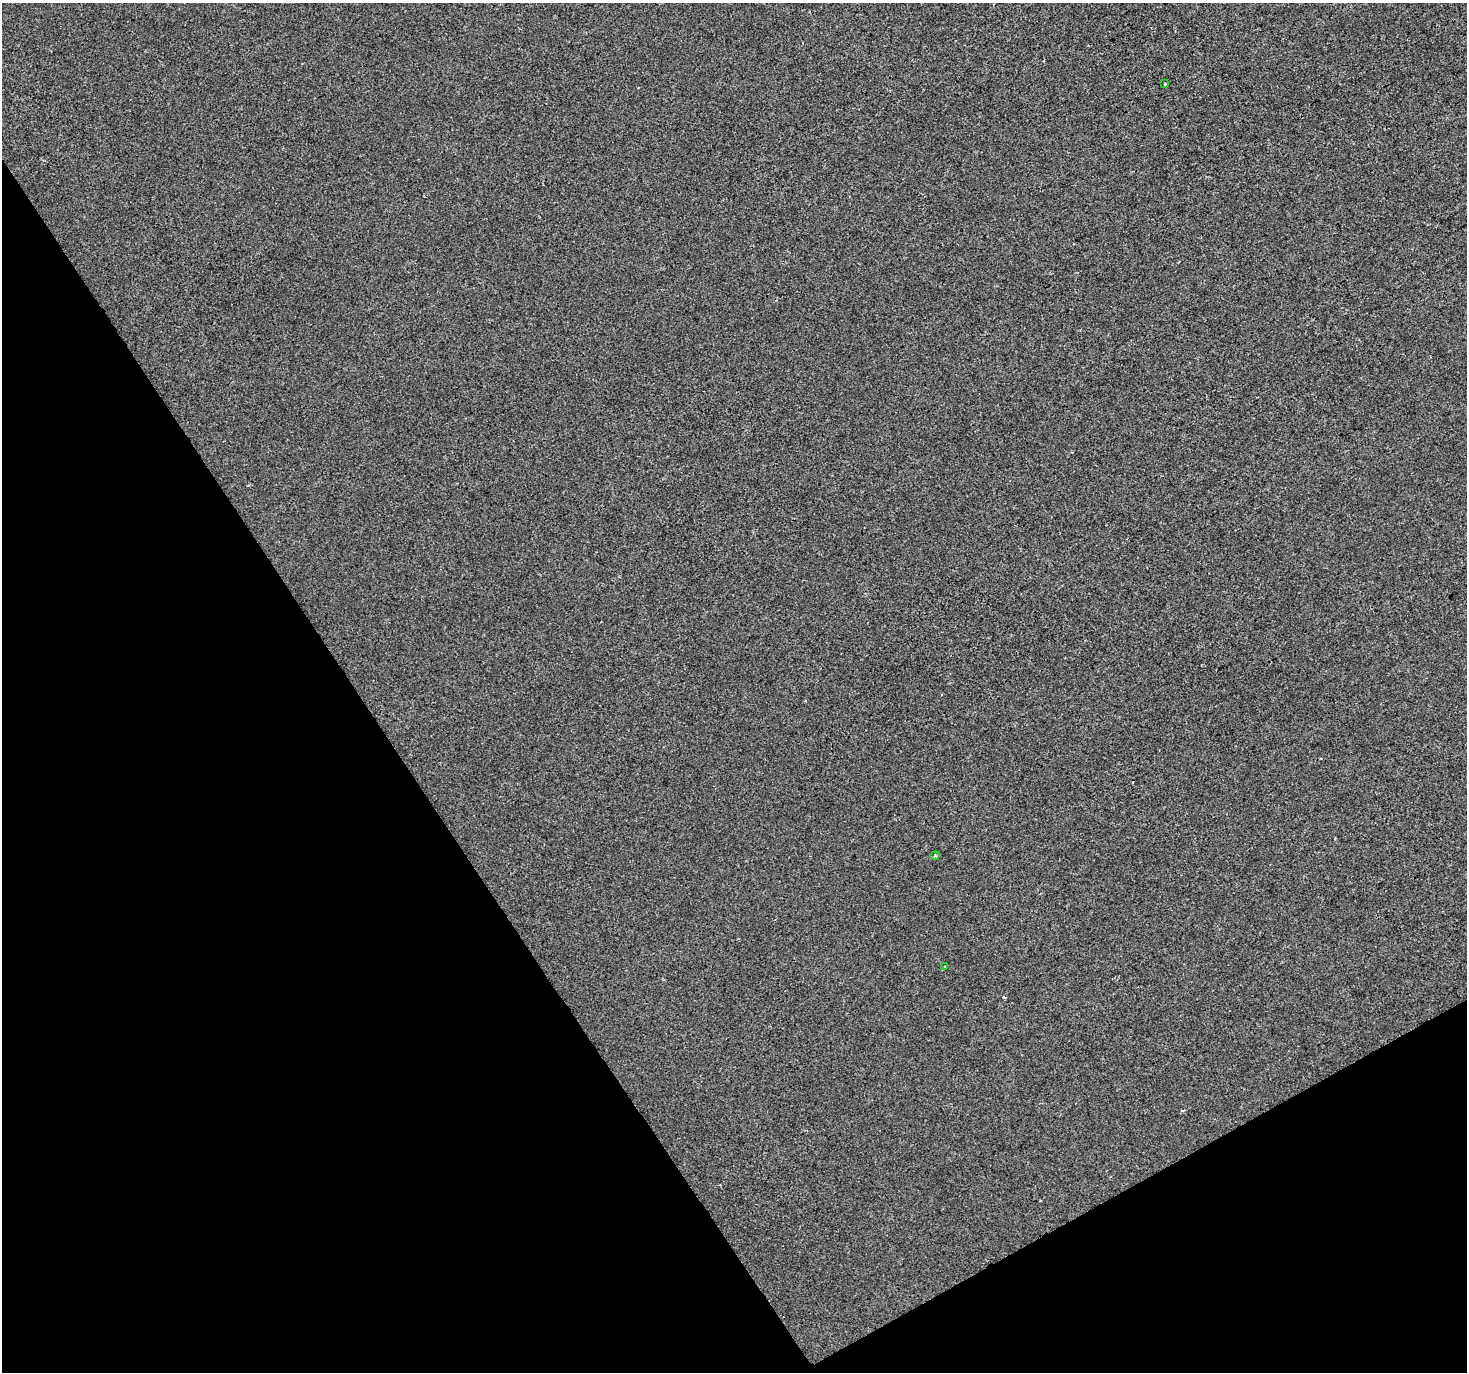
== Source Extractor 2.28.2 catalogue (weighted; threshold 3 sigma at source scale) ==
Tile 14 of 4 x 4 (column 2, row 4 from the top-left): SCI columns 1468-2932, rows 174-1543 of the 5862 x 5765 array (HDU 1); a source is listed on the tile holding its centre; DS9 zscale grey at full resolution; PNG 1469 x 1374 px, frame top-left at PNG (2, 3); each listed source drawn as its Kron ellipse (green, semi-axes under 4 px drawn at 4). Shown black and unused: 31% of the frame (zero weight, under 2 of 3 exposures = <1% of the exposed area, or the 3 px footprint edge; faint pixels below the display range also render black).
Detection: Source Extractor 2.28.2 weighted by HDU 2 'WHT'; one run over the whole footprint, this tile lists its part. Background -2.36e-04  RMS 0.0042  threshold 0.0188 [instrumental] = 3 sigma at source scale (4.5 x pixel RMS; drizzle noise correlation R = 1.50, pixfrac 1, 0.0396/0.0396 arcsec/px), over >= 5 px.
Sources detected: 3; all 3 listed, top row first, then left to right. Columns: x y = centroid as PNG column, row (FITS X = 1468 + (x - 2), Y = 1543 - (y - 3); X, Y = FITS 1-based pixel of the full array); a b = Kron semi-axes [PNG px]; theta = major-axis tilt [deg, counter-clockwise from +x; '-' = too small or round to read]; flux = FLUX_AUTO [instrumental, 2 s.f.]
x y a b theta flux
1165 84 3 2 - 0.27
935 856 5 3 - 0.45
945 966 3 3 - 0.44